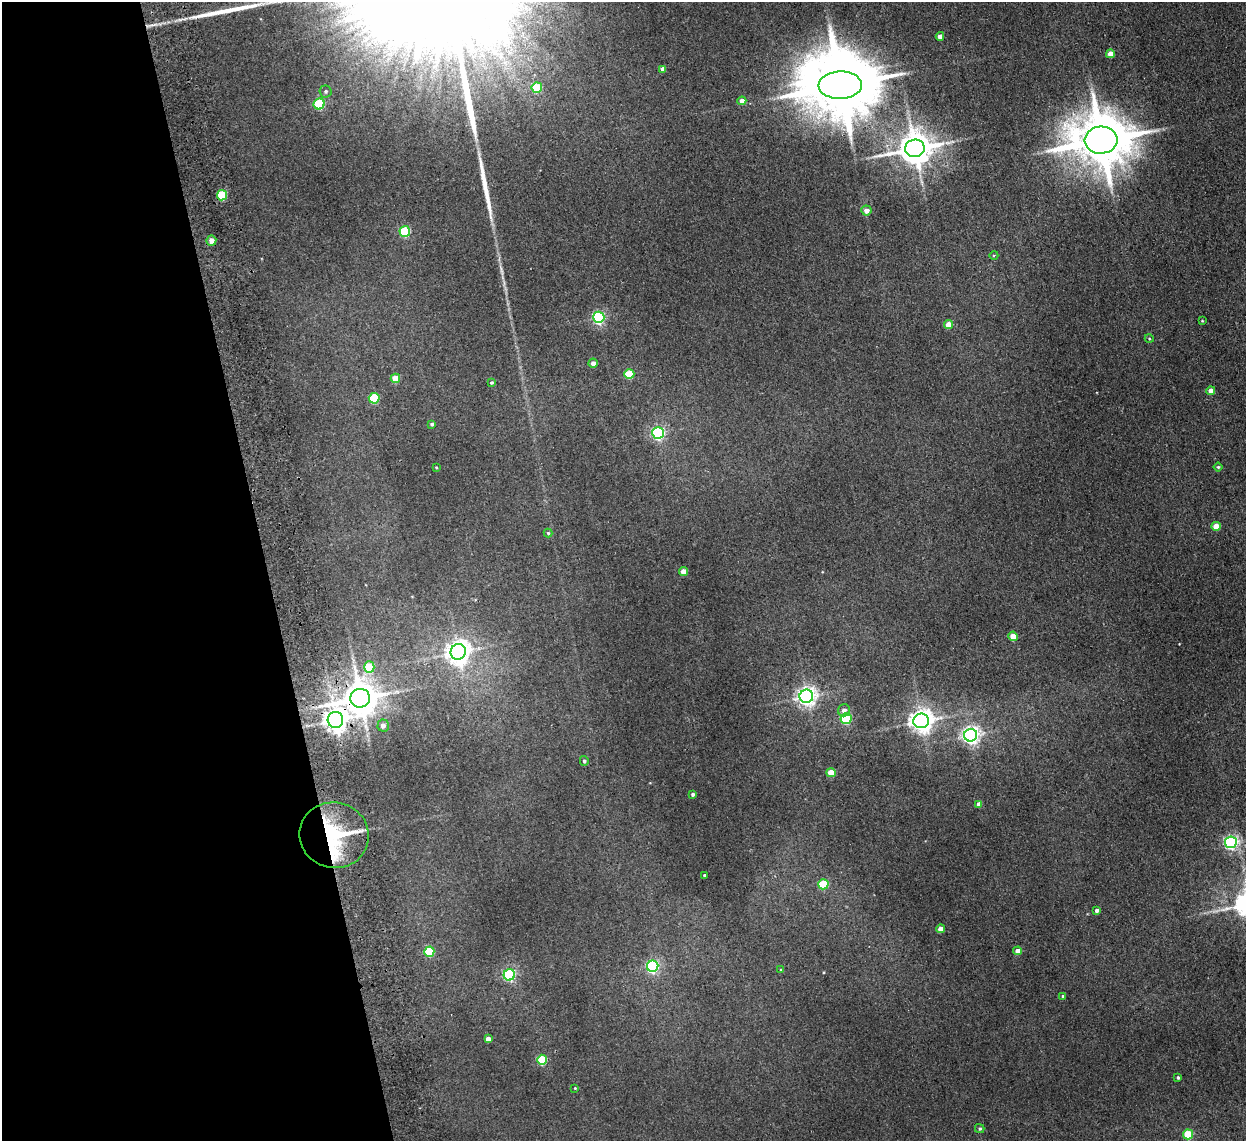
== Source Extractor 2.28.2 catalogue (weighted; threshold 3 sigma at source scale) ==
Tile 5 of 4 x 4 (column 1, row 2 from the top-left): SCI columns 53-1296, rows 2434-3572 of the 5082 x 4980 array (HDU 1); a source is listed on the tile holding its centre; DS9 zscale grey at full resolution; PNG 1248 x 1143 px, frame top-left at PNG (2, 2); each listed source drawn as its Kron ellipse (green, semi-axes under 4 px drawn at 4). Shown black and unused: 21% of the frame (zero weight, under 2 of 3 exposures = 3% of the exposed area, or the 3 px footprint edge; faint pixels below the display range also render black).
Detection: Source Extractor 2.28.2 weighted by HDU 2 'WHT'; one run over the whole footprint, this tile lists its part. Background 0.0678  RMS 0.0098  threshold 0.044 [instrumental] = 3 sigma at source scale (4.5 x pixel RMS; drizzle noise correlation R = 1.50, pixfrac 1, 0.05/0.05 arcsec/px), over >= 5 px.
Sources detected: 68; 2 inside a brighter object's white glare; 1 long thin detection or spike segment (spike, bleed or trail) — neither listed nor drawn; the other 65 listed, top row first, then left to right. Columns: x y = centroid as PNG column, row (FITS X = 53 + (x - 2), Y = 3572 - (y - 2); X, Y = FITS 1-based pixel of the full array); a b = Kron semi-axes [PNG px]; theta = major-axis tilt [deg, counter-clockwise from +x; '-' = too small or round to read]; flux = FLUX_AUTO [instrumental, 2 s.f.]
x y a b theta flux
940 36 4 4 - 6.1
1110 54 4 4 - 11
663 69 4 4 - 5
840 85 22 13 1 9900
537 88 5 5 - 37
325 91 6 6 - 2.3
742 101 4 4 - 7.8
319 104 5 5 - 75
1101 140 16 13 4 6400
915 148 10 8 12 2100
222 195 5 5 - 45
866 210 5 5 - 6
405 231 5 5 - 66
211 240 5 5 - 7.2
994 255 4 3 - 0.87
599 317 5 5 - 160
1202 321 4 3 - 0.78
949 325 5 4 - 14
1149 338 4 3 - 0.76
593 363 4 4 - 4.7
629 374 5 5 - 35
395 378 4 4 - 19
491 382 4 4 - 1.3
1211 391 4 4 - 11
374 398 5 5 - 58
432 424 4 3 - 2
658 433 6 6 - 160
436 467 4 2 - 0.72
1218 467 4 4 - 1.3
1216 526 4 4 - 17
548 533 4 4 - 1.1
684 572 4 4 - 12
1013 636 5 4 - 16
458 652 8 7 - 800
369 667 5 5 - 30
806 696 7 6 - 500
360 698 10 9 - 2200
844 710 6 6 - 4.5
846 719 5 5 - 69
335 720 8 7 - 850
921 721 8 7 - 790
383 725 6 5 - 4.5
971 735 6 6 - 420
584 761 5 4 - 2.1
831 773 4 4 - 16
693 794 3 3 - 2
979 804 4 4 - 6.1
334 835 35 32 -13 84
1231 842 6 5 - 190
705 875 3 3 - 1.7
823 884 5 5 - 40
1097 910 4 4 - 3
941 929 4 4 - 8.4
1018 951 4 4 - 7
429 952 5 5 - 43
653 966 6 5 - 160
781 970 3 3 - 1.5
509 975 6 5 - 120
1063 996 4 3 - 1.2
488 1039 4 4 - 5.7
542 1060 5 5 - 39
1178 1077 3 3 - 1.5
575 1088 4 3 - 0.71
980 1128 4 4 - 1.4
1188 1134 5 5 - 38
Overlapping masked pixels (flux is a lower limit): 3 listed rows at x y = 360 698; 335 720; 334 835